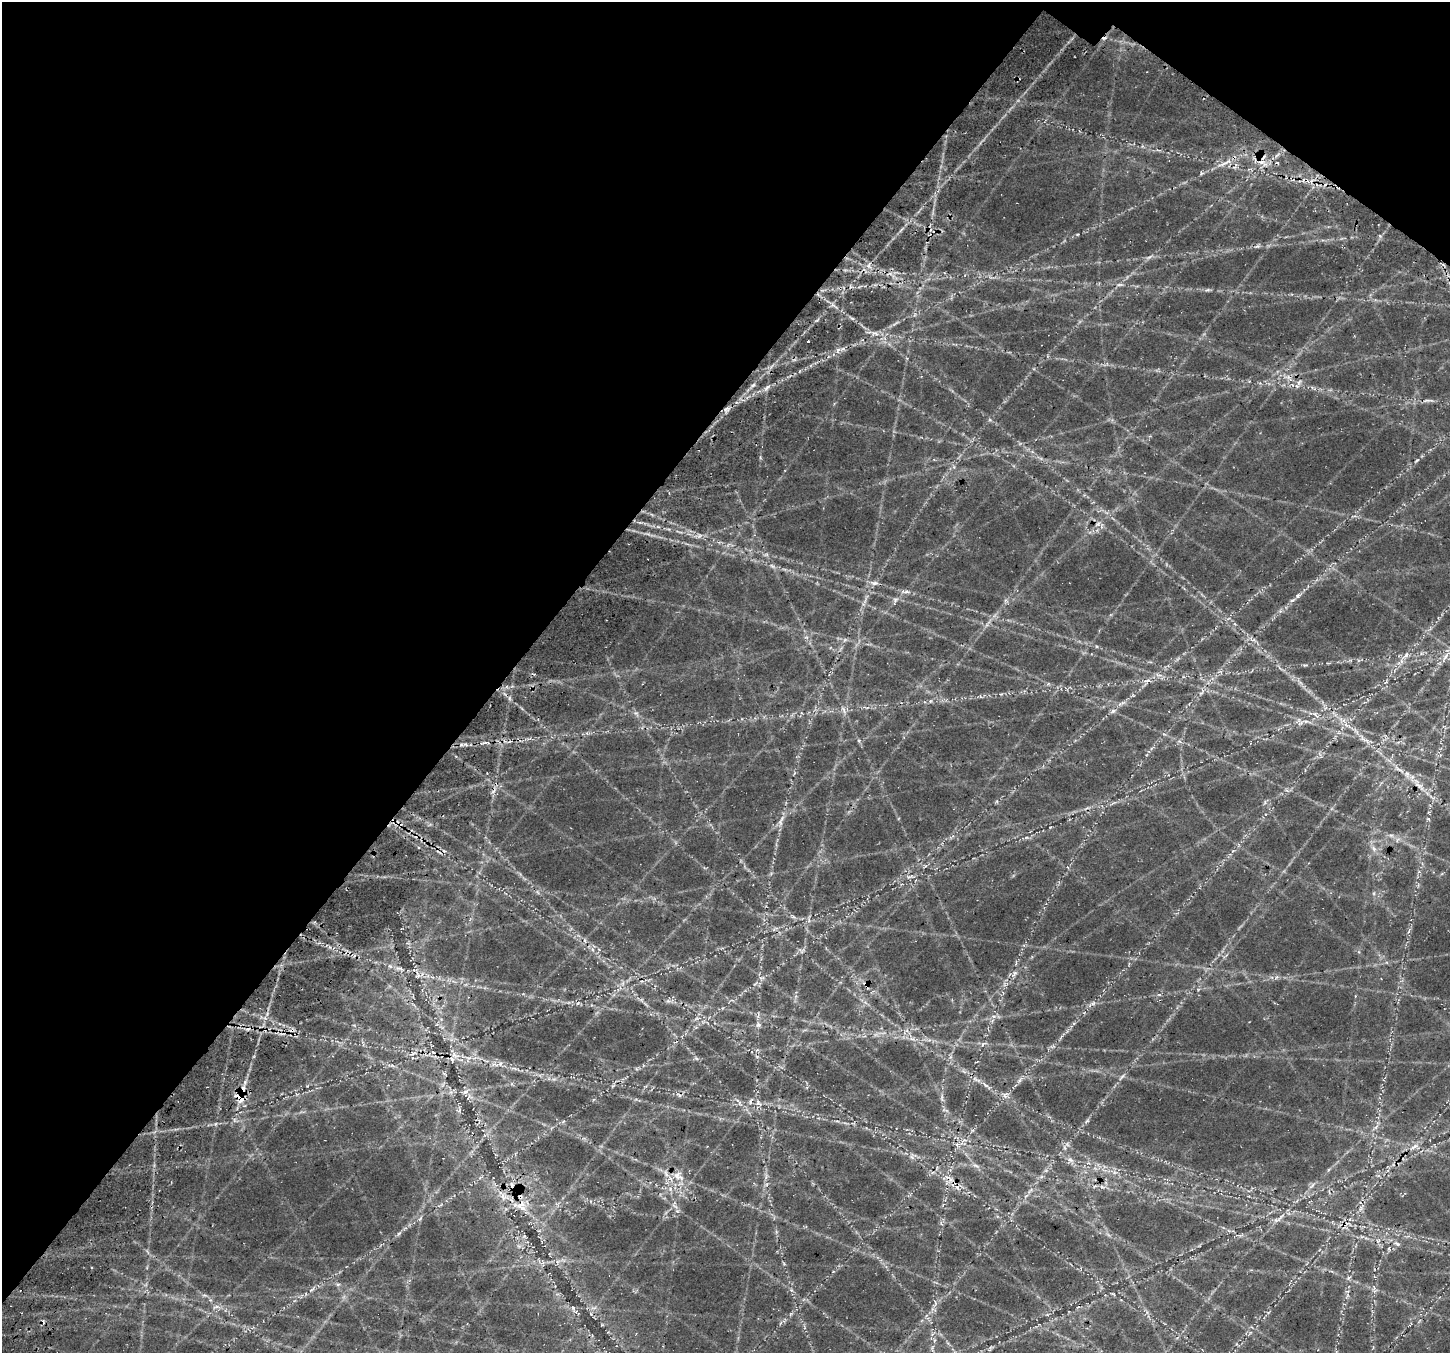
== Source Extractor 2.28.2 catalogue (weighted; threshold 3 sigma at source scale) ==
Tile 2 of 4 x 4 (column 2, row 1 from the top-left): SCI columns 1676-3123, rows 4522-5872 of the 6236 x 6279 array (HDU 1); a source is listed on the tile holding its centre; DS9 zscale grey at full resolution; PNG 1452 x 1355 px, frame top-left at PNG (2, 2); no overlay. Shown black and unused: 38% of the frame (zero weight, under 3 of 4 exposures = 14% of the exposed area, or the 3 px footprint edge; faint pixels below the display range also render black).
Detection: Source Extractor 2.28.2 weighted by HDU 2 'WHT'; one run over the whole footprint, this tile lists its part. Background 0.0718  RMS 0.008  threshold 0.0359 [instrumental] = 3 sigma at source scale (4.5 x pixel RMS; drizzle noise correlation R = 1.50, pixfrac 1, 0.0396/0.0396 arcsec/px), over >= 5 px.
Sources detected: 121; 1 too faint to see at this stretch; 17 cosmic-ray / hot-pixel residue — not listed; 5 inside a brighter listed object's ellipse — not listed separately; the other 98 listed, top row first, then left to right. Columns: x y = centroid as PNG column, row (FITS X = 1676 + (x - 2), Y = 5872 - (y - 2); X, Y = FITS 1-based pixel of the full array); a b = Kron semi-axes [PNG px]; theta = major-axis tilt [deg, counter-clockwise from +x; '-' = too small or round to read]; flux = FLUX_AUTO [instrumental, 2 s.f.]
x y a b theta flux
1018 79 4 3 - 0.76
1261 161 13 8 -44 7.3
1224 163 26 5 26 8.3
1380 236 5 4 - 1.2
1257 246 8 3 19 1.5
1149 257 10 4 31 2.2
869 266 8 4 89 2.6
1120 285 11 4 0 2.1
875 333 11 6 -16 3.9
808 341 3 2 - 0.83
1288 377 13 6 -21 4.8
753 385 7 4 36 1.8
767 387 8 5 61 2.4
1428 400 20 4 2 3.5
726 409 9 6 39 3
1417 461 8 3 35 1.2
954 467 6 4 -72 1.3
1098 524 8 5 54 2.9
699 536 8 5 31 2.2
772 566 10 3 -29 1.9
874 583 12 6 -5 3.5
907 592 9 4 8 2
1298 596 6 6 - 1.9
895 600 8 5 18 2.1
1292 600 9 4 18 1.8
845 640 7 4 -17 1.5
1252 640 10 4 -1 2.3
1406 655 10 5 66 2.9
1446 656 9 4 81 2.8
1147 681 11 4 15 3.1
1201 693 6 4 17 1.3
930 701 6 3 71 0.96
843 710 13 4 -60 2.7
1113 711 7 6 - 2.1
636 713 5 5 - 1.6
1306 721 7 4 18 1.8
1356 731 13 3 -58 3.1
486 743 12 4 3 2.3
465 744 6 4 -18 1.6
1419 786 23 7 -42 9.8
782 819 10 5 57 3.2
1428 819 6 4 -34 0.94
1391 835 7 4 -1 1.8
1374 849 9 6 -73 3.3
925 866 6 4 70 1.1
909 876 12 4 4 2.5
399 968 12 4 -1 2.5
1014 973 10 5 59 2.7
761 978 9 5 6 2.4
755 983 8 3 44 1.3
866 984 7 6 - 2.2
1159 995 6 4 18 1.1
668 1001 6 6 - 2.1
1092 1004 16 5 32 3.7
994 1016 8 4 0 2.1
696 1019 7 4 20 1.5
758 1025 8 6 -57 2.3
983 1044 10 4 28 2.1
413 1053 6 4 19 1.5
455 1055 12 7 -33 4.7
696 1058 7 4 -19 1.3
494 1065 9 4 -9 2.4
1122 1077 11 4 46 2.3
1020 1080 12 5 54 2.7
985 1085 11 5 -41 2.6
466 1092 8 4 9 2.3
240 1095 23 14 74 16
1005 1096 8 5 -83 2.4
942 1098 9 4 82 1.7
750 1101 7 3 90 1.4
758 1102 10 5 -43 2.7
946 1110 10 4 -22 1.6
1087 1121 7 4 37 1.4
1376 1127 7 5 45 2
957 1145 7 6 - 2.6
1414 1146 15 4 32 3.9
1065 1148 8 4 -71 1.6
912 1157 7 4 -71 1.7
1070 1160 8 5 -20 2.7
976 1166 11 4 -16 2.5
1329 1170 6 4 46 1.2
678 1176 17 12 -35 11
1312 1186 11 5 48 2.6
1102 1187 6 4 -19 1.6
1030 1190 10 3 50 1.8
503 1197 12 8 -28 6.2
521 1206 18 14 -37 13
675 1206 11 4 -29 2.3
1360 1209 7 4 71 1.8
420 1218 7 5 45 1.5
1277 1220 14 6 24 3.6
941 1223 7 4 -58 1.4
1397 1244 9 5 -31 2.2
1389 1249 6 3 -73 0.98
1349 1278 7 5 37 1.6
338 1284 6 4 1 1.3
311 1290 11 4 40 2.5
573 1308 8 5 -72 1.6
Overlapping masked pixels (flux is a lower limit): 7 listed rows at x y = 1018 79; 1261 161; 1419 786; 866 984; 455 1055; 240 1095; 521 1206
Unlisted compact peaks at least as high as the median listed source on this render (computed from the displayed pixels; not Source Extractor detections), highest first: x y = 838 350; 1207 290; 833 305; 399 1233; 990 420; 1096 646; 215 1124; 330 947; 1077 234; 563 1121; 1050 827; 307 1086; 859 741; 1305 665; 760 457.